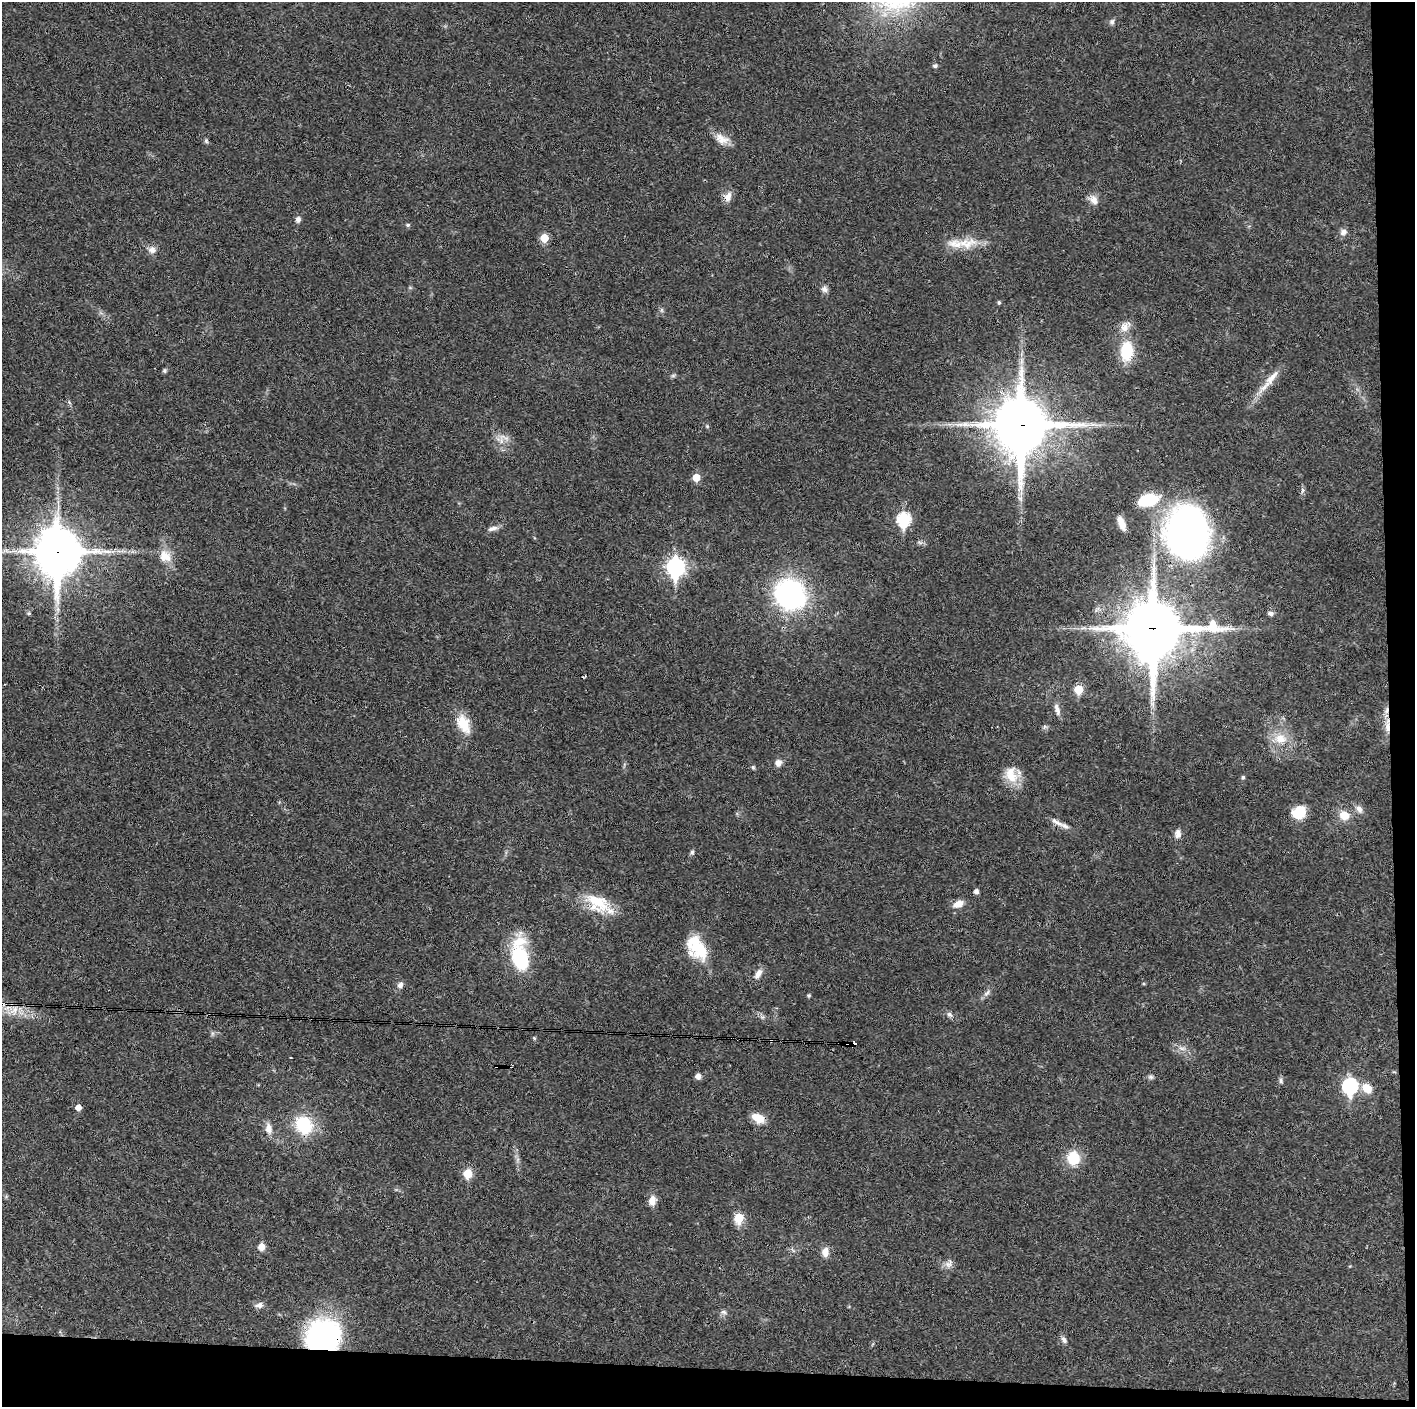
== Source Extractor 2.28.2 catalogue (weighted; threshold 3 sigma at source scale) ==
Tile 9 of 3 x 3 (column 3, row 3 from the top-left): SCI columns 2827-4239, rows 1-1405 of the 4239 x 4216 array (HDU 1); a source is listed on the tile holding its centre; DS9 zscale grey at full resolution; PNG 1417 x 1409 px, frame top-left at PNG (2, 2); no overlay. Shown black and unused: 5% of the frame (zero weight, under 3 of 4 exposures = <1% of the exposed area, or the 3 px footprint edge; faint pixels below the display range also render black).
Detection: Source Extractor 2.28.2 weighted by HDU 2 'WHT'; one run over the whole footprint, this tile lists its part. Background 0.0269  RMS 0.0024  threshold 0.0106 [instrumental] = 3 sigma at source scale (4.5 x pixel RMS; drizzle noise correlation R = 1.50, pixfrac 1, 0.05/0.05 arcsec/px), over >= 5 px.
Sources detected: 98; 1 inside a brighter object's white glare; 3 cosmic-ray / hot-pixel residue — not listed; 2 inside a brighter listed object's ellipse — not listed separately; the other 92 listed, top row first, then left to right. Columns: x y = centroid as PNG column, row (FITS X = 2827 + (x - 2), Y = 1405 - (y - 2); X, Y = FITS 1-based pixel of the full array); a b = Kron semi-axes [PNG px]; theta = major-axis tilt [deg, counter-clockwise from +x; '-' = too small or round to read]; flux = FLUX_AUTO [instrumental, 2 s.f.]
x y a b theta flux
1112 22 7 7 - 0.66
935 66 5 4 - 0.59
722 139 21 12 -24 2.8
206 141 7 5 -70 0.41
728 197 13 10 63 1.8
1094 200 13 10 -54 1.7
298 219 8 7 - 0.8
408 225 6 5 - 0.41
1343 232 10 8 32 1.1
544 238 6 6 - 4.9
967 243 31 15 8 5.3
152 250 10 9 - 1.4
824 289 9 8 - 0.92
999 302 5 4 - 0.4
662 310 7 4 90 0.43
1125 327 16 11 55 2.5
1127 351 20 13 88 9.4
164 371 7 5 -90 0.36
673 375 7 4 19 0.39
1269 380 42 8 51 4
1021 425 20 17 90 1300
707 426 6 4 -46 0.3
504 437 19 5 -21 1.5
696 477 5 5 - 4.1
1303 490 8 5 74 0.54
1020 499 9 6 -86 0.83
1148 500 22 12 13 10
904 519 7 7 - 26
1122 523 17 7 -68 2.3
493 528 15 6 15 1.1
1187 533 42 35 -84 110
920 542 8 5 -20 0.55
58 551 18 15 -88 850
165 556 19 16 -32 3.6
676 567 9 7 90 79
790 594 27 24 -47 48
29 613 6 5 - 0.47
1271 613 8 5 -13 0.7
1154 629 22 20 89 1500
1078 689 6 5 - 7.1
1153 704 7 4 -71 0.63
1058 711 13 7 -81 1.3
463 724 23 13 -64 5.5
1387 725 24 6 89 2.6
1045 727 6 5 - 0.48
1280 739 19 15 -9 4.5
778 763 9 8 - 1.3
753 767 6 5 - 0.34
1011 775 24 16 -73 4.9
1243 777 5 5 - 0.45
1359 809 11 8 -63 1.2
1299 813 15 13 30 5.3
1344 815 13 11 -16 3
1057 822 22 6 -30 1.7
1178 834 12 8 87 1.3
692 852 7 5 86 0.46
976 891 5 4 - 0.95
597 902 45 18 -35 8.9
958 904 13 8 23 2.2
695 942 32 18 -86 7.6
520 958 20 12 -75 21
758 974 15 7 60 1.5
400 985 8 6 55 1
987 993 11 6 45 0.88
809 995 4 4 - 0.39
14 1010 16 12 50 3.2
950 1014 9 6 -39 0.7
762 1017 6 6 - 0.53
534 1038 6 4 -46 0.28
853 1044 5 4 - 45
1182 1048 12 5 -13 1.1
291 1058 2 2 - 0.2
698 1076 5 5 - 1.4
1151 1077 7 6 - 0.55
1281 1081 8 5 -74 0.54
1350 1086 8 7 - 43
1367 1088 14 11 -39 3.1
78 1107 5 5 - 1.8
758 1118 13 8 -26 4.1
304 1125 20 16 -55 12
269 1128 13 8 -82 1.9
1073 1158 12 11 - 7.5
468 1174 6 6 - 6.5
652 1200 12 8 74 2
739 1218 6 5 - 9.5
261 1247 8 7 - 1.7
825 1252 12 9 83 1.9
949 1264 13 8 40 1.3
259 1305 12 7 3 1.1
723 1312 9 6 -16 0.65
324 1336 32 27 3 46
1064 1340 9 6 -62 0.84
Overlapping masked pixels (flux is a lower limit): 8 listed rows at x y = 1021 425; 1187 533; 58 551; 1154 629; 1387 725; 1057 822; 853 1044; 324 1336